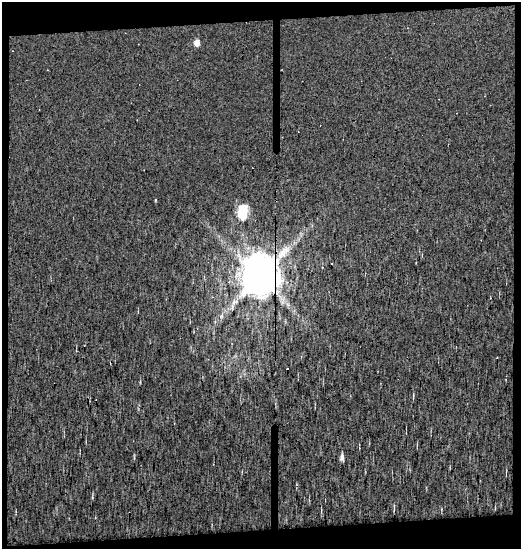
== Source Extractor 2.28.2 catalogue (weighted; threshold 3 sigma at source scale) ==
Image: 519 x 547 px (HDU 1 of 3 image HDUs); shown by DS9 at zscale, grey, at full resolution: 1 PNG px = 1 image px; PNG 523 x 551 px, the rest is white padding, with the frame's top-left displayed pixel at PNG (2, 2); no overlay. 10% of this frame is shown black and not used: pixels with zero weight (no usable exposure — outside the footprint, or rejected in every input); pixels covered by fewer than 12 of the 24 exposures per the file's context image (HDU 3 'CTX') — <1% of the file's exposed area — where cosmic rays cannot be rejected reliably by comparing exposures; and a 3 px margin inside the footprint's outer edge (the drizzle kernel's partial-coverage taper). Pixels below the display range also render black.
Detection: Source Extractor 2.28.2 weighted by HDU 2 'WHT'. Background 0.00478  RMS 0.0099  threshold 0.0406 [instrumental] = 3 sigma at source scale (4.09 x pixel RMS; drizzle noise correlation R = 1.36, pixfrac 0.8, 0.0396/0.0396 arcsec/px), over >= 5 px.
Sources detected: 8; all 8 listed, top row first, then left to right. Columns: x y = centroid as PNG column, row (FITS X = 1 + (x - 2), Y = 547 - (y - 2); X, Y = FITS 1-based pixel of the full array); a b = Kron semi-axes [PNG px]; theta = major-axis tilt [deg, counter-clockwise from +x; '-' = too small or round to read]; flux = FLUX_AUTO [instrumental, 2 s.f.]
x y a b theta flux
197 43 6 5 - 7.2
155 199 3 3 - 0.89
242 212 7 6 - 84
260 276 12 11 - 3600
213 297 5 3 - 0.9
221 316 7 4 88 1.9
287 368 3 2 - 1.5
342 457 8 4 -88 3
Overlapping masked pixels (flux is a lower limit): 1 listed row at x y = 260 276